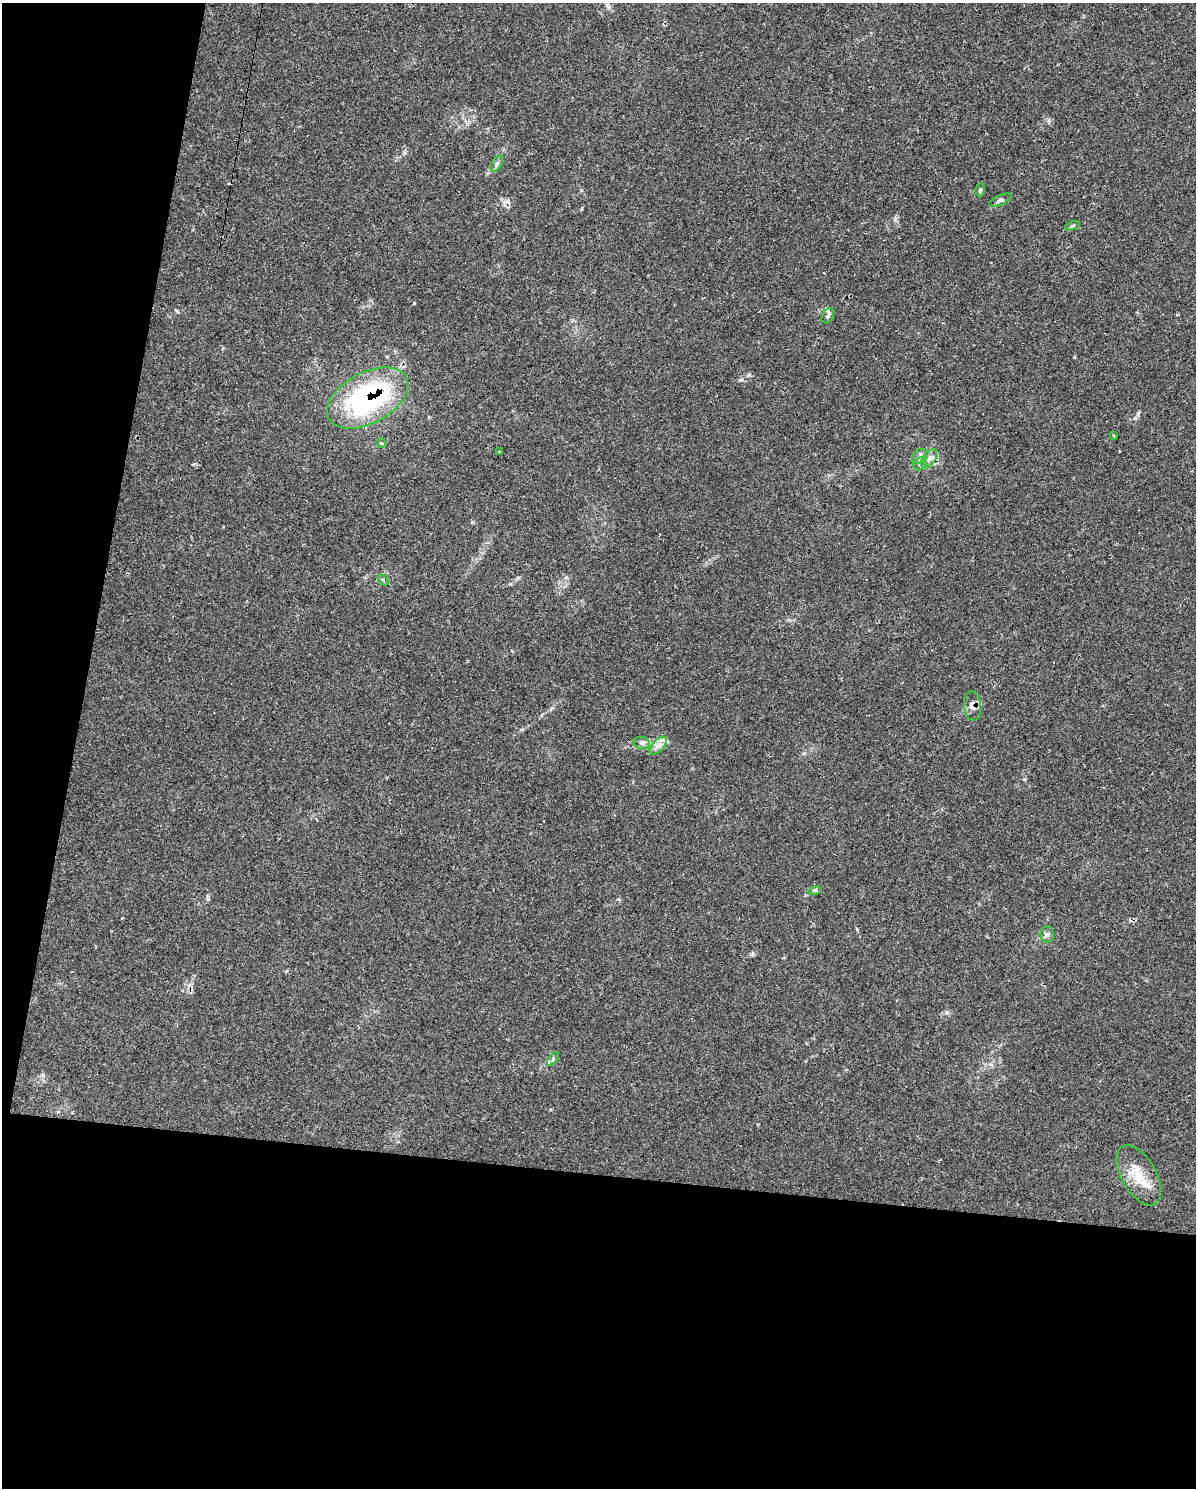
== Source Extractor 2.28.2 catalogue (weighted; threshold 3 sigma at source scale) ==
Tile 9 of 4 x 3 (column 1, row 3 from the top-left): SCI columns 8-1201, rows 239-1724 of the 4834 x 4855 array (HDU 1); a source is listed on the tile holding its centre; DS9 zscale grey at full resolution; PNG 1198 x 1490 px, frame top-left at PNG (2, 3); each listed source drawn as its Kron ellipse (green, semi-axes under 4 px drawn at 4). Shown black and unused: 28% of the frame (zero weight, under 2 of 3 exposures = <1% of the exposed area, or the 3 px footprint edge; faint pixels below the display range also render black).
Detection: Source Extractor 2.28.2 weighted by HDU 2 'WHT'; one run over the whole footprint, this tile lists its part. Background 0.046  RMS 0.005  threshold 0.0226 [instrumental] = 3 sigma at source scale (4.5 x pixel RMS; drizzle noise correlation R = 1.50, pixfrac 1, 0.05/0.05 arcsec/px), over >= 5 px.
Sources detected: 26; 4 cosmic-ray / hot-pixel residue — neither listed nor drawn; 2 inside a brighter listed object's ellipse — not listed separately; the other 20 listed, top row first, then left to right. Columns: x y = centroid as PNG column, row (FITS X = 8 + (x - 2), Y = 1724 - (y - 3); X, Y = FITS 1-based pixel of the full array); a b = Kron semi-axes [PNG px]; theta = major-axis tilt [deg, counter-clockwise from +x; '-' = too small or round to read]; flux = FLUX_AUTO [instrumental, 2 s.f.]
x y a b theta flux
497 164 9 5 57 1.3
980 190 6 5 - 0.81
1000 200 12 5 24 1.3
1073 226 8 3 19 0.81
828 316 8 5 59 1.2
367 398 44 25 28 89
1113 435 2 2 - 0.44
381 443 5 4 - 0.53
499 452 3 3 - 1.5
919 457 8 7 - 1.8
929 458 10 6 53 2.4
920 464 7 5 44 1.2
383 580 6 4 -45 0.66
972 706 15 8 -83 2.9
642 743 8 6 -14 1.5
658 746 11 5 47 2.6
815 890 6 4 17 0.62
1047 934 8 6 -90 1.4
553 1059 8 4 54 0.94
1139 1175 33 17 -61 13
Overlapping masked pixels (flux is a lower limit): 2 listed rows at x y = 367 398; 972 706
Unlisted compact peaks at least as high as the median listed source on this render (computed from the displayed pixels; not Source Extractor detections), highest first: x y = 1138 413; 741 380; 1024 779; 947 1012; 618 899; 749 375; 177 311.